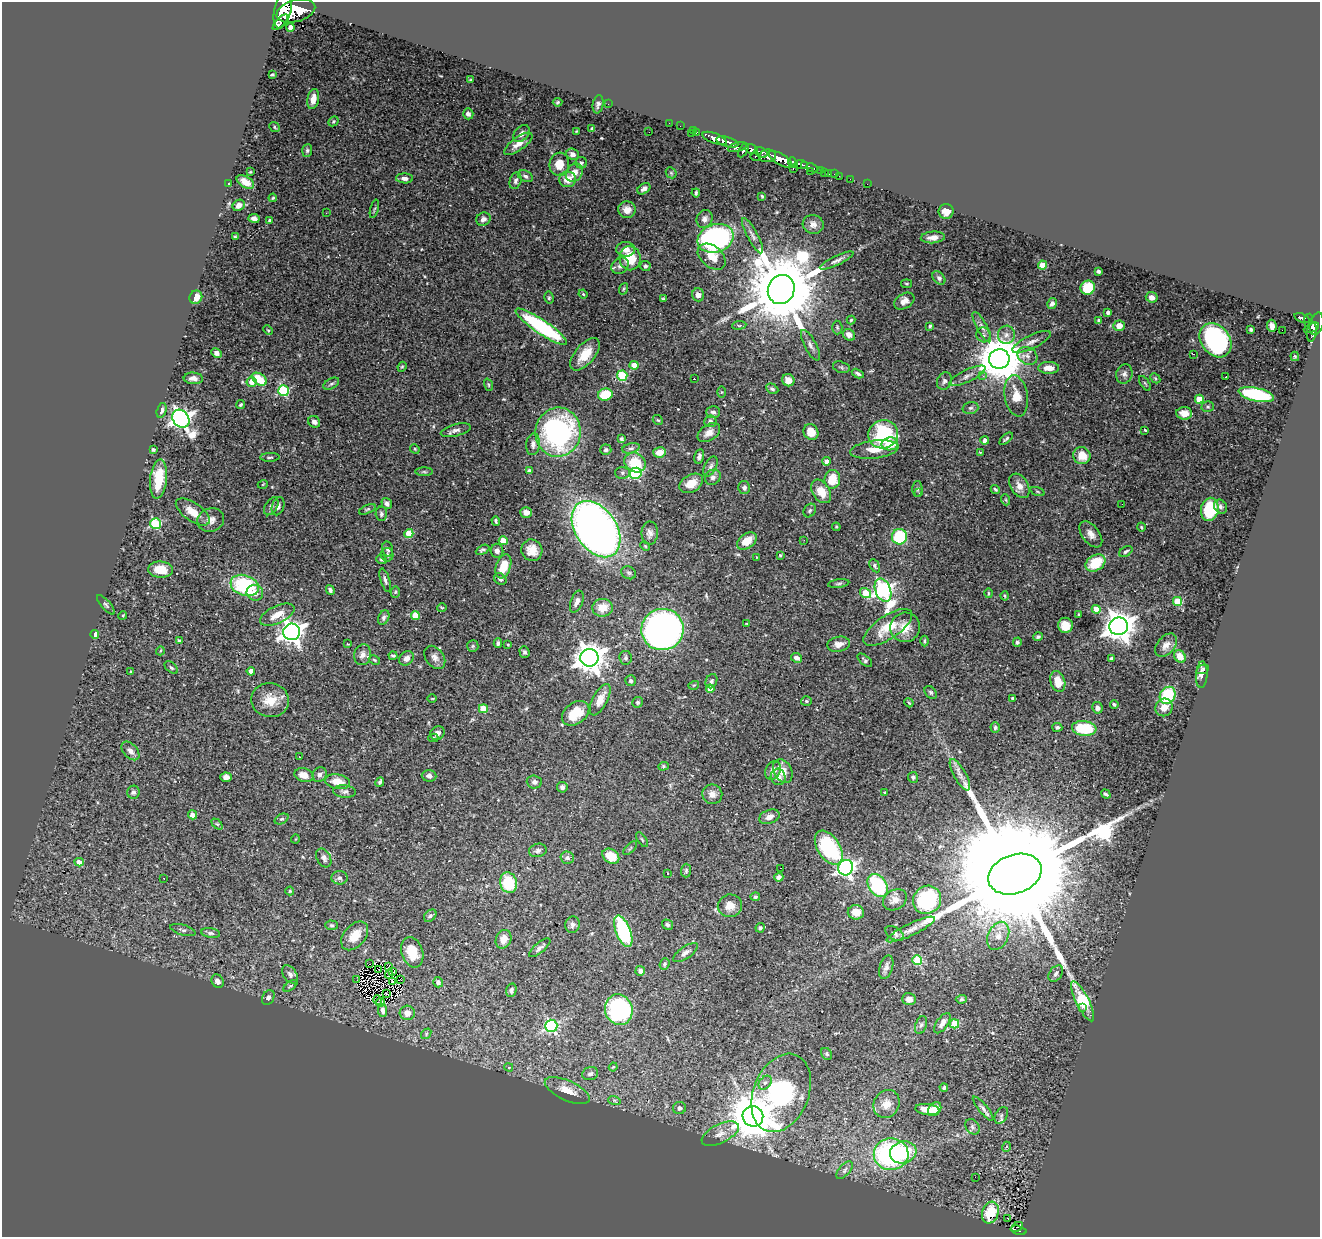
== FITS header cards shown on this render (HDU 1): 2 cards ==
NAXIS1  =                 1318
NAXIS2  =                 1235

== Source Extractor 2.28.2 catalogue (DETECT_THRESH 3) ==
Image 1318 x 1235 px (HDU 1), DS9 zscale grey, 1 PNG px = 1 image px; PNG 1322 x 1239 px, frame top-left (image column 1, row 1235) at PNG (2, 2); each listed source drawn as its Kron ellipse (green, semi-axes under 4 px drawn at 4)
Background 0.781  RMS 0.032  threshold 0.096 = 3 sigma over >= 5 px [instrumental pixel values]
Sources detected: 456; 3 with non-positive FLUX_AUTO (blend fragments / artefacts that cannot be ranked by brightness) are neither listed nor drawn; the other 453 listed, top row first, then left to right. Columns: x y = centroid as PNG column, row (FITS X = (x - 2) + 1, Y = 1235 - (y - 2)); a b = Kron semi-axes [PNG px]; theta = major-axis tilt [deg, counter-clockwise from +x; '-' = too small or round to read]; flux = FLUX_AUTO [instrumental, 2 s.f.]
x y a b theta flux
283 10 18 8 77 3000
296 11 20 11 16 4200
280 22 10 3 46 420
290 27 4 4 - 18
272 75 4 3 - 2.6
471 80 3 2 - 1.7
313 99 10 5 80 21
557 102 5 3 - 3
598 104 9 5 80 6.2
608 104 2 2 - 61
468 114 5 5 - 7.5
333 121 5 4 - 3
669 123 2 2 - 13
680 126 2 2 - 7.9
274 127 5 4 - 3
592 128 3 3 - 3.3
693 130 2 2 - 12
576 131 2 2 - 1.5
649 132 2 2 - 0.85
697 132 3 2 - 23
691 133 3 2 - 14
521 134 10 6 47 9.6
715 138 13 5 -21 1200
727 142 11 5 -15 860
518 144 17 6 36 21
737 147 10 4 16 310
752 149 6 5 - 450
307 150 6 5 - 4.3
743 150 8 3 61 320
761 153 7 5 -29 290
572 154 6 5 - 9.9
767 156 8 6 9 730
756 157 5 3 - 120
780 159 13 5 -30 1700
581 163 6 5 - 4
793 163 6 4 -51 410
559 164 11 10 - 33
801 165 6 4 -5 640
805 165 4 3 - 330
812 168 6 3 -24 160
793 169 3 2 - 23
810 171 2 2 - 24
820 171 3 3 - 110
250 172 4 3 - 1.9
574 173 10 7 54 22
671 173 6 5 - 2.8
824 173 2 2 - 8.6
829 173 4 3 - 24
834 174 2 2 - 6.4
525 176 8 5 -25 5.9
839 176 2 2 - 7.6
405 178 8 5 -2 10
567 179 8 8 - 30
850 179 2 2 - 6.6
516 181 8 5 72 5.7
245 182 9 5 -30 17
229 184 4 3 - 9.2
867 184 2 2 - 7.2
644 189 7 5 34 9.6
696 193 4 3 - 3.2
762 196 3 2 - 2.5
273 198 4 3 - 2.8
239 205 6 5 - 10
374 209 9 3 75 3.3
627 210 9 8 - 19
946 212 7 7 - 17
326 213 2 2 - 16
254 218 5 4 - 6.3
483 219 7 6 - 8.8
705 219 9 7 65 9
270 220 3 3 - 3.6
813 224 10 9 - 13
753 236 20 5 -62 9.5
235 237 4 2 - 2.6
933 237 12 6 5 14
715 238 18 14 19 550
626 249 9 7 -3 16
712 257 16 10 -40 31
630 258 12 10 -81 57
837 261 18 4 25 9.2
1042 265 4 4 - 51
620 266 9 7 40 9.7
645 266 5 5 - 4.8
1098 271 4 3 - 4.3
939 278 8 5 -47 5.7
907 284 5 3 - 2.5
1088 288 7 7 - 70
624 289 6 4 70 2.7
781 289 15 13 69 32000
583 294 4 3 - 2.2
698 295 6 6 - 10
196 297 7 6 - 24
1152 297 6 5 - 13
549 298 6 4 -78 3.7
663 299 4 3 - 2.8
904 301 11 7 31 14
1052 303 5 4 - 7.8
1108 313 4 3 - 4.9
1302 318 8 4 -20 200
851 320 4 4 - 2.6
1099 320 3 3 - 4
1308 320 7 3 81 170
1317 324 11 6 76 380
739 325 7 3 7 2.9
930 326 3 3 - 2.8
1119 326 5 5 - 21
1272 326 6 4 -84 4.4
541 327 30 7 -34 260
837 327 7 5 -88 3.5
982 327 17 5 -62 9.8
1311 328 8 4 27 370
1251 329 3 3 - 4
268 330 5 3 - 2.3
1282 330 2 2 - 1300
1312 332 10 5 83 330
849 335 6 5 - 12
983 335 7 7 - 7.3
1006 335 9 8 - 12
1216 340 19 14 -53 350
1032 342 21 6 26 15
810 345 17 6 -62 10
216 353 5 4 - 10
585 354 19 9 49 42
1193 354 3 2 - 1.7
1027 356 10 8 -30 13
1295 356 5 3 - 2.8
999 359 10 10 - 9000
634 365 4 4 - 28
402 367 5 4 - 2.6
841 367 9 5 -15 4.3
1049 368 10 6 1 21
858 374 6 3 -29 5
1124 374 10 8 74 9.4
622 376 5 5 - 130
967 376 20 6 26 14
983 376 4 4 - 5.4
1226 377 3 2 - 1.2
193 378 9 6 -3 12
1155 378 6 4 -46 2.9
259 379 8 5 -36 65
694 379 3 2 - 1.9
788 380 6 6 - 15
944 381 9 7 69 7.6
252 382 5 5 - 19
1145 383 8 3 -56 2.7
331 384 8 5 29 4.9
488 385 6 4 -71 2.9
772 389 6 4 -28 4.3
283 391 5 5 - 190
721 392 5 4 - 1.9
605 395 7 6 - 73
1256 395 18 6 -13 210
1016 396 21 11 -80 37
1199 399 4 4 - 46
240 405 5 3 - 3.3
1208 407 6 5 - 3.8
970 408 8 5 15 5.1
162 410 8 5 75 8.9
713 412 7 6 - 6.4
1184 413 8 6 -4 17
181 419 10 7 -52 1300
658 420 5 4 - 2.9
710 421 6 6 - 6.6
314 422 6 5 - 7.2
456 430 15 6 14 9.8
1145 430 4 3 - 2.1
558 432 24 22 84 440
811 432 8 7 - 31
709 433 12 8 34 17
883 434 15 14 - 180
621 439 4 4 - 3.8
1006 439 8 4 42 3.9
985 440 4 4 - 16
533 444 11 6 83 9.8
890 444 8 6 9 44
631 448 9 5 13 5.3
415 449 5 4 - 2.2
153 450 3 3 - 5.2
606 450 5 5 - 4.6
874 450 24 9 7 29
659 452 6 5 - 24
980 452 4 2 - 1.4
1082 456 9 8 - 34
270 457 10 4 2 4.2
699 457 7 5 77 7
826 461 4 4 - 11
635 462 11 9 -35 71
711 466 11 6 62 6.8
529 471 4 3 - 4.7
424 472 9 4 -1 3.3
622 473 7 6 - 5.3
636 473 6 5 - 240
713 477 8 7 - 7.4
158 479 20 8 84 69
832 479 9 8 - 47
691 483 13 8 30 30
263 484 5 3 - 1.6
1019 486 13 9 -59 17
744 488 6 6 - 6.6
917 489 8 5 -90 4.1
995 489 5 4 - 3.3
821 491 13 8 -57 34
1038 491 7 3 -19 2.9
919 493 3 3 - 2.8
1006 500 5 3 - 2.2
387 504 6 5 - 7.3
1122 504 3 2 - 1.6
271 506 10 6 59 6.1
278 506 9 6 73 7.5
1220 507 7 6 - 5.3
367 509 9 4 23 3.5
1210 509 12 9 78 97
810 510 7 5 57 4
193 512 19 9 -35 31
526 512 6 5 - 12
381 514 7 5 -86 4.9
211 520 13 11 19 17
496 521 4 3 - 3.6
156 524 5 5 - 190
836 527 4 3 - 2.2
1141 527 4 3 - 2.1
596 529 31 20 -56 1600
650 533 11 8 90 11
409 534 4 4 - 59
1091 534 15 8 -53 15
899 537 8 7 - 120
804 540 2 2 - 3.4
503 541 4 4 - 41
747 541 11 7 36 32
645 546 5 4 - 2.5
388 549 8 5 -76 5.8
482 550 7 4 26 4.2
532 550 11 10 - 24
497 551 7 6 - 7.4
1126 551 7 4 32 4.3
387 555 7 6 - 4.6
780 555 4 4 - 2.7
757 557 2 2 - 1.4
381 559 5 4 - 3.1
1095 563 11 7 32 77
503 566 12 7 70 41
875 566 7 4 -61 4.2
161 570 12 8 -4 41
629 573 8 6 -30 4.7
500 579 7 5 -35 5
385 580 12 4 -72 7.3
839 583 11 3 7 4
245 585 14 10 -20 180
330 590 5 3 - 5.3
883 590 12 7 -69 750
395 592 5 5 - 3.2
255 593 8 8 - 14
865 593 6 4 -33 60
988 593 5 3 - 2.3
1005 596 4 4 - 2.4
1177 601 4 4 - 91
577 602 11 6 69 11
106 605 12 4 -48 4.9
442 608 5 3 - 1.8
602 608 10 9 - 37
1096 609 4 4 - 39
1079 614 3 2 - 2.1
123 615 4 3 - 2.1
277 615 18 8 25 30
415 615 4 4 - 39
384 618 7 5 64 5.8
747 624 3 3 - 2.1
1065 625 7 7 - 31
1119 626 9 8 - 3100
888 627 28 11 34 55
905 627 15 14 - 33
662 629 21 20 - 1000
292 632 8 8 - 1700
95 634 4 4 - 28
1038 637 5 3 - 3.6
179 641 4 3 - 3
924 641 5 3 - 3.1
1017 642 4 4 - 4.6
498 643 5 4 - 4.7
348 644 2 2 - 1.5
839 644 11 7 11 14
508 645 3 2 - 1.7
1166 645 13 8 49 14
473 646 6 5 - 3.2
160 651 4 3 - 2
524 652 6 5 - 4.5
363 655 10 8 75 12
393 656 4 3 - 3.1
1180 656 7 5 -53 24
435 657 13 9 -53 12
406 658 8 6 42 13
589 658 9 9 - 3000
626 658 7 6 - 4.9
797 658 6 4 -27 9.8
1111 658 3 3 - 2.6
374 660 6 4 -28 2.5
865 660 9 4 -41 4.5
171 668 8 5 -43 4
1203 669 6 2 26 3.9
251 671 4 4 - 15
131 672 4 3 - 2.1
1202 675 13 6 86 11
631 681 5 5 - 4.5
711 681 7 5 66 5.8
1058 682 10 7 -74 31
694 685 5 3 - 2
710 689 4 4 - 24
931 692 7 5 -51 4.1
1168 695 9 7 57 120
1013 698 3 3 - 4.5
432 699 5 3 - 1.7
270 700 19 17 -10 43
600 700 17 7 62 24
806 701 5 4 - 2.9
638 702 5 5 - 4.3
909 703 4 3 - 2
1114 704 4 4 - 3.7
1164 707 9 8 - 21
1097 708 6 5 - 8.6
483 709 4 4 - 55
576 713 15 10 37 45
1057 727 5 4 - 4.2
995 728 5 4 - 3.9
1084 728 12 7 -7 100
437 733 7 6 - 10
433 738 5 4 - 2.5
130 751 11 6 -48 12
299 757 2 2 - 1.2
663 766 5 4 - 3
773 770 9 7 63 13
783 771 12 9 -61 24
304 775 10 6 -15 21
320 775 8 7 - 7.3
960 775 18 6 -61 15
429 776 7 5 -2 6.9
226 777 5 4 - 11
778 777 8 7 - 14
913 777 5 5 - 4.8
337 782 13 7 -11 28
380 782 5 3 - 3.7
534 782 7 6 - 6.7
562 787 5 5 - 5.3
344 791 11 6 -4 6.9
133 792 6 6 - 6.1
885 793 4 3 - 3.5
712 794 10 9 - 13
1106 794 5 3 - 4
192 815 4 4 - 13
769 817 10 7 21 14
282 819 7 5 25 3.8
217 824 6 4 -43 3
295 839 4 3 - 1.6
642 840 8 3 -56 2.7
630 848 8 3 45 2.8
829 848 19 11 -57 190
538 850 9 6 14 6.7
611 856 9 6 -35 49
324 858 10 6 -61 9.2
567 858 7 6 - 6.1
79 862 4 4 - 15
780 868 2 2 - 1.4
846 868 8 7 - 750
686 871 7 5 88 3.8
667 873 3 2 - 3.8
1015 874 27 19 20 130000
779 877 5 4 - 8.1
164 878 3 2 - 2.7
339 878 8 6 3 6.1
508 883 10 8 -75 79
878 885 12 9 -56 150
290 891 4 4 - 2.1
755 897 5 4 - 4.2
895 900 12 9 33 14
927 900 15 13 45 150
730 906 12 11 - 24
856 912 8 7 - 20
430 916 7 5 44 4
332 925 6 4 -2 3.4
573 925 8 7 - 7.7
667 925 5 4 - 5.3
760 928 5 4 - 4.5
911 929 26 6 25 18
183 930 13 5 -16 6.5
623 931 16 7 -69 200
211 933 9 5 -8 5.8
895 933 10 6 -33 7.4
355 936 16 10 50 36
998 936 15 10 64 21
504 939 10 7 67 19
540 948 13 5 39 8.1
412 952 15 10 -71 43
685 953 14 6 35 10
917 960 5 4 - 120
370 964 2 2 - 0.86
664 964 6 5 - 3.9
388 966 3 2 - 2.2
886 967 12 6 73 9.8
379 970 3 2 - 1.8
393 971 4 2 - 1.6
640 971 5 5 - 8.3
290 974 10 6 -57 8.9
1056 974 9 6 53 7.2
389 975 4 2 - 0.52
401 979 2 2 - 2.6
357 980 3 2 - 2.2
217 981 7 5 -59 11
392 982 3 2 - 0.53
438 982 5 5 - 6.5
290 986 8 4 35 3.5
511 990 7 5 74 6
386 994 3 2 - 2
268 998 8 5 61 7.1
909 999 7 6 - 14
961 999 5 4 - 3
378 1000 5 2 - 2.4
1083 1001 22 6 -63 120
381 1002 4 2 - 0.81
1082 1008 3 2 - 4.3
382 1010 6 4 -80 8.7
619 1010 15 13 -72 290
407 1013 7 7 - 17
942 1023 12 5 54 14
954 1024 5 4 - 100
921 1025 9 5 74 5.5
551 1026 6 6 - 300
426 1034 6 4 51 3.2
827 1054 6 5 - 3.8
509 1067 4 4 - 4.1
613 1067 4 4 - 2.4
590 1074 8 6 18 7.3
765 1083 8 5 48 5.8
944 1088 4 4 - 3.8
567 1091 24 10 -24 33
781 1093 41 27 68 370
614 1100 6 4 -19 3
886 1104 14 12 57 22
679 1108 6 6 - 5.9
927 1109 12 5 -6 26
935 1109 8 5 52 23
983 1109 15 4 -51 8
1001 1115 9 6 60 6.4
753 1116 10 10 - 7900
972 1127 8 6 -54 6.2
720 1134 20 9 26 22
1006 1147 5 3 - 2.5
903 1152 13 11 18 85
891 1154 17 16 - 350
844 1170 11 5 50 6.7
975 1177 2 2 - 5.9
990 1213 11 8 72 77
1008 1218 3 3 - 4.1
1017 1227 6 2 29 42
1019 1230 8 4 -15 140
At the frame edge (FLAGS 8, measured only in part): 1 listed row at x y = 283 10
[3 non-positive-flux detections neither listed nor drawn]